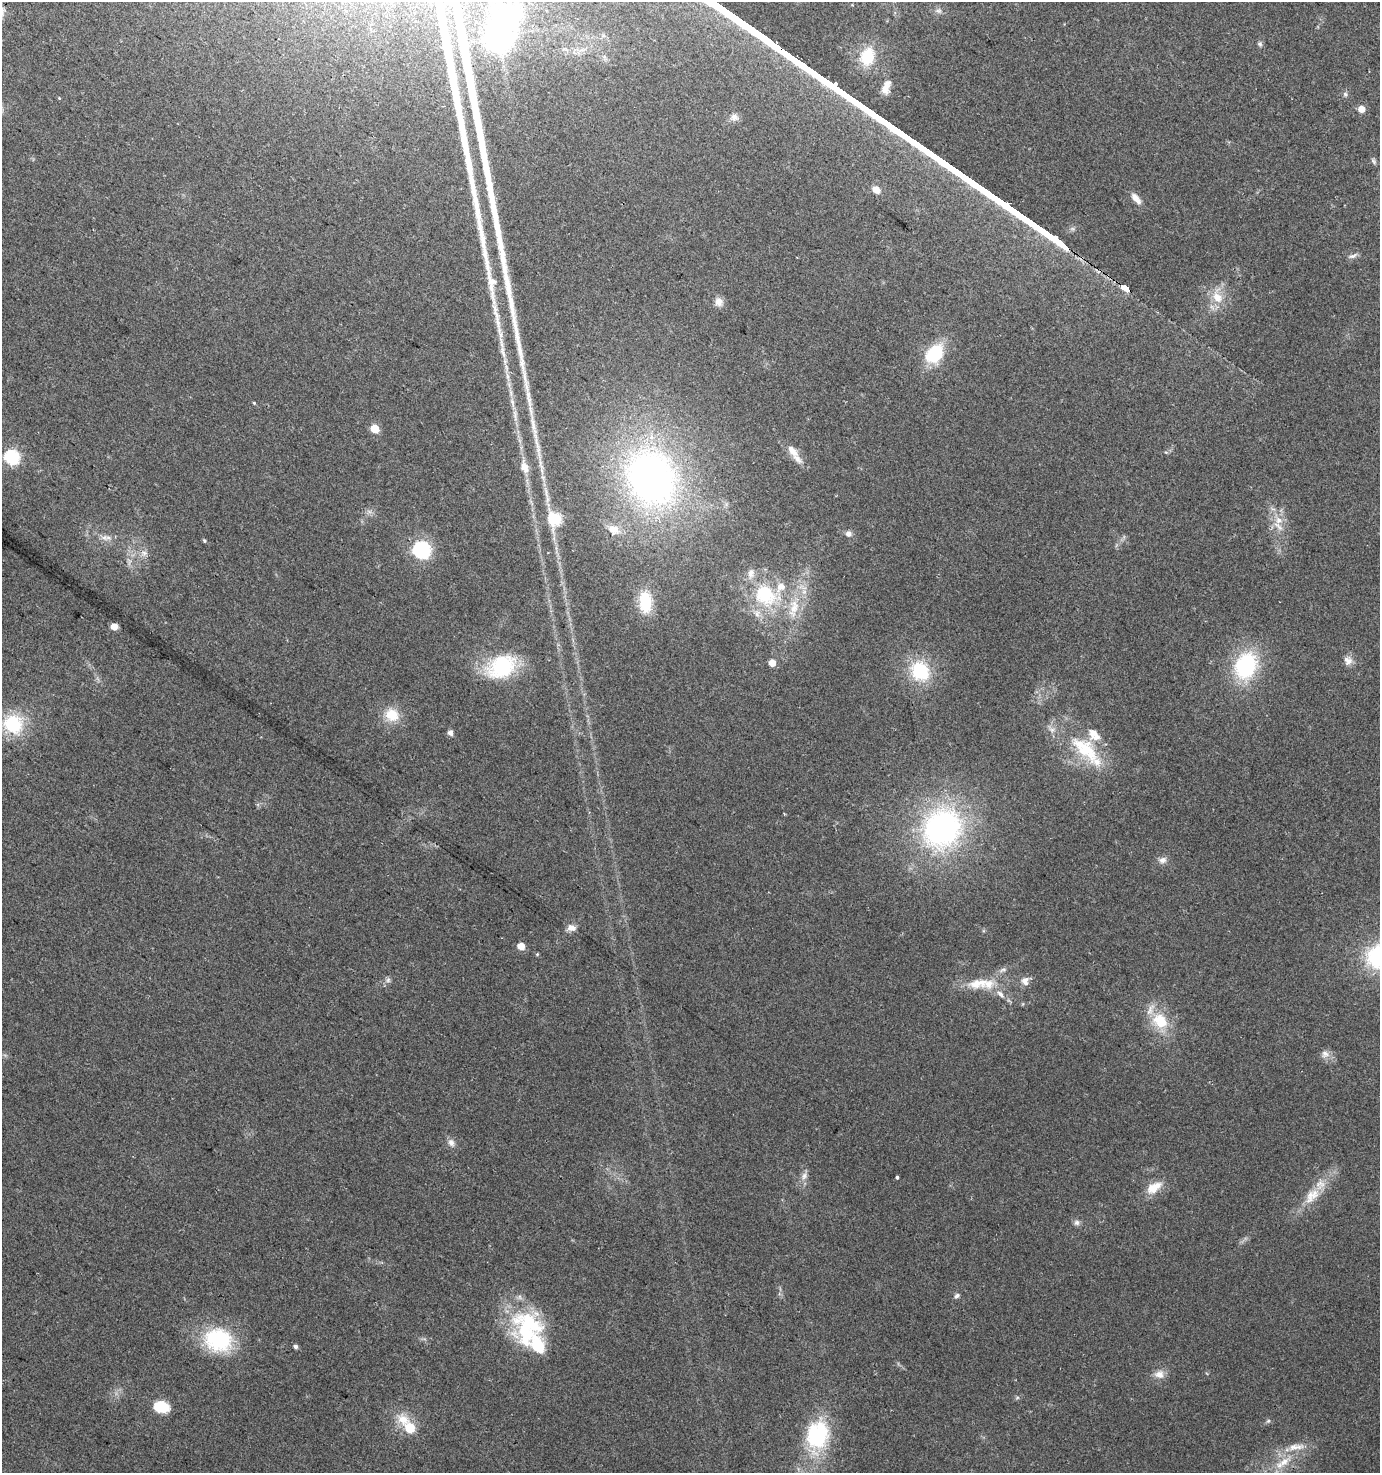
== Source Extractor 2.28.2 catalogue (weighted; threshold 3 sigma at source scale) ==
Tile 11 of 4 x 4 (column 3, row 3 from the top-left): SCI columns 3038-4415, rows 1489-2959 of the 6009 x 5925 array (HDU 1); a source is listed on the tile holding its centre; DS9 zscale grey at full resolution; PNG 1382 x 1475 px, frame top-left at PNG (2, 2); no overlay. Shown black and unused: <1% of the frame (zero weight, under 2 of 3 exposures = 2% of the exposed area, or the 3 px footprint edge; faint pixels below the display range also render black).
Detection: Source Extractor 2.28.2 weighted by HDU 2 'WHT'; one run over the whole footprint, this tile lists its part. Background 0.0532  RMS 0.0089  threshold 0.0399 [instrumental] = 3 sigma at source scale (4.5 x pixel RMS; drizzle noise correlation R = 1.50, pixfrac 1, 0.0396/0.0396 arcsec/px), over >= 5 px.
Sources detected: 86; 2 inside a brighter object's white glare — not listed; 9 inside a brighter listed object's ellipse — not listed separately; the other 75 listed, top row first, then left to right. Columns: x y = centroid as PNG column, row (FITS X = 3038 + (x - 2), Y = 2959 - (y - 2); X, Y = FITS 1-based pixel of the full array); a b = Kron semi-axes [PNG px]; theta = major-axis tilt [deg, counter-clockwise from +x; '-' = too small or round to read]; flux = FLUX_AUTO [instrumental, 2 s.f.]
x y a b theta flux
939 11 8 6 0 2.7
499 37 8 8 - 1100
1260 44 6 6 - 1.8
867 56 20 16 70 28
886 87 18 8 69 8.1
1345 94 8 6 -75 1.9
1361 109 5 5 - 9.7
734 117 11 9 -11 4.9
1374 161 9 4 -72 1.7
876 190 10 7 -41 7.3
1136 198 15 7 -51 7.6
1352 256 12 5 21 2.9
1125 287 6 3 -32 1800
1217 297 18 13 -49 14
719 302 11 10 - 5.8
503 352 21 6 -76 7.7
934 354 19 14 49 49
507 376 12 4 -75 3.3
254 403 4 3 - 0.89
515 415 22 4 -83 6.4
533 424 31 6 -79 12
375 429 5 5 - 24
792 450 23 10 -51 11
12 457 6 6 - 180
524 467 17 9 -73 8.2
651 478 77 63 -61 350
555 519 7 6 - 91
1279 520 10 9 - 7.3
848 534 8 8 - 3.5
104 537 9 8 - 4.2
204 541 5 4 - 1.3
422 550 7 7 - 240
144 553 8 8 - 4
766 595 40 31 -33 67
645 602 28 15 -86 28
114 626 5 5 - 16
1348 660 12 11 - 5.6
772 663 5 5 - 12
1246 666 25 19 69 84
501 667 34 24 28 67
920 671 22 19 -54 46
392 715 18 16 -38 18
13 724 22 20 -35 48
450 733 5 5 - 4.8
1085 749 52 22 -44 56
942 828 43 37 52 210
1162 860 11 8 12 4.4
571 928 11 8 -4 5.2
521 946 5 5 - 13
537 954 5 4 - 0.95
388 980 7 6 - 2.4
1025 981 12 9 -88 5.8
979 983 35 14 9 24
1000 994 12 6 -45 4.4
1160 1021 24 19 -41 29
1325 1054 11 10 - 5.2
451 1143 11 8 -67 4.3
804 1176 11 6 74 4.1
897 1177 4 3 - 2.7
1154 1187 21 11 31 14
1312 1196 28 15 46 20
1077 1223 8 7 - 2.8
957 1296 7 6 - 2.2
531 1324 58 22 -26 66
218 1340 34 28 -17 66
295 1346 5 4 - 2.3
1159 1374 14 11 9 7.1
1017 1398 6 4 19 1.3
160 1407 14 9 -3 31
403 1419 19 15 -36 16
1268 1421 7 4 44 1.5
410 1428 7 6 - 32
817 1435 39 28 79 72
1294 1447 26 9 7 12
1284 1462 24 10 31 16
Overlapping masked pixels (flux is a lower limit): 1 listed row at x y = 1125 287